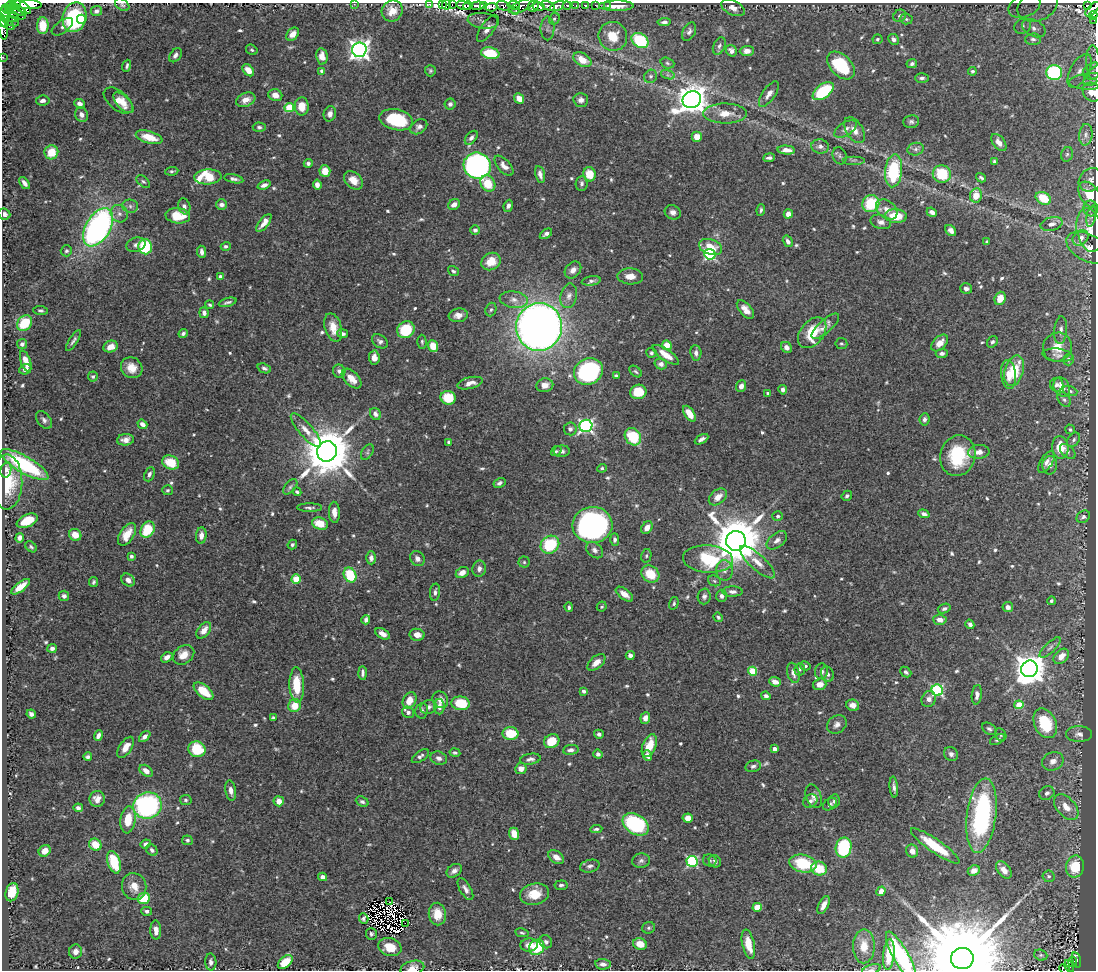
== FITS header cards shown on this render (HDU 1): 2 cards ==
NAXIS1  =                 1094
NAXIS2  =                  968

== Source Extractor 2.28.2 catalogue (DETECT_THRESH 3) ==
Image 1094 x 968 px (HDU 1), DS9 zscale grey, 1 PNG px = 1 image px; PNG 1098 x 972 px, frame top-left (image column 1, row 968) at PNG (2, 3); each listed source drawn as its Kron ellipse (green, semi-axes under 4 px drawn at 4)
Background 0.424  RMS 0.014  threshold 0.0409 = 3 sigma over >= 5 px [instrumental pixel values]
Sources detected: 677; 6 with non-positive FLUX_AUTO (blend fragments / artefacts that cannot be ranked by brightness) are neither listed nor drawn; of the other 671, the 500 brightest by FLUX_AUTO listed and drawn (171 fainter detections omitted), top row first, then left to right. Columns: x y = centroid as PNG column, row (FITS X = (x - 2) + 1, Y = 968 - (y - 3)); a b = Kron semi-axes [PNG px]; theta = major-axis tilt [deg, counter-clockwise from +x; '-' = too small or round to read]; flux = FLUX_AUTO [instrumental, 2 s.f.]
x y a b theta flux
15 3 5 3 - 170
28 4 14 5 -4 1200
354 4 2 2 - 38
430 4 3 3 - 22
442 4 2 2 - 7.4
122 5 8 5 -36 2
446 5 4 3 - 33
452 5 3 2 - 15
464 5 7 3 -13 180
483 5 4 3 - 190
514 5 6 3 -9 140
585 5 3 3 - 25
595 5 3 2 - 4.1
607 5 3 2 - 5
1087 5 3 2 - 15
10 6 5 4 - 210
468 6 4 4 - 200
478 6 7 4 3 640
503 6 7 4 -14 75
522 6 14 5 23 67
533 6 6 5 - 540
539 6 6 4 -10 510
548 6 7 3 -28 67
557 6 7 4 30 230
567 6 4 3 - 65
576 6 4 3 - 43
616 6 17 5 1 10
1024 6 17 11 23 12
1037 6 21 15 24 17
23 7 9 4 -36 790
491 7 6 4 5 240
733 8 12 7 -26 6.1
6 9 5 3 - 160
1092 9 9 4 45 320
18 10 9 4 -33 570
516 10 4 3 - 44
96 11 6 5 - 3.6
392 11 11 10 - 11
15 13 11 4 -25 410
1093 15 4 3 - 2
4 16 11 6 76 530
900 16 7 6 - 2.9
74 17 15 12 74 88
13 18 6 4 -25 120
81 19 4 4 - 9.2
554 19 6 5 - 1.8
906 19 6 5 - 1.8
1094 20 2 2 - 3.5
10 21 9 3 -22 170
483 21 15 7 -7 5.5
664 22 7 4 4 2.6
7 24 8 3 -29 140
3 26 13 4 -81 440
43 26 8 5 -89 18
1023 26 9 7 39 4.3
62 27 12 6 36 2.7
488 28 16 6 54 6.4
547 28 12 7 90 3.7
1034 28 12 8 -26 6.8
689 32 10 6 63 3.4
293 34 7 5 45 7
613 36 14 14 - 20
877 39 5 5 - 1.8
893 39 6 5 - 3.6
1033 39 8 5 1 2.6
640 41 9 7 -34 49
719 46 9 5 66 2.6
252 50 6 5 - 1.6
359 50 7 7 - 570
731 51 6 5 - 3.7
747 51 7 5 2 5
490 53 9 6 -10 32
175 55 8 5 53 3.3
322 56 8 5 -81 8.2
2 57 2 2 - 4.3
582 60 10 6 -32 15
667 63 7 5 -19 1.8
1093 63 17 7 -87 6.6
912 64 5 4 - 2.4
841 65 16 10 -45 49
127 66 6 3 71 2.1
248 70 7 5 -47 11
322 71 4 4 - 4.5
430 71 5 5 - 1.6
972 71 4 4 - 1.7
1080 71 18 9 61 12
1093 71 10 8 28 4.6
1054 72 8 7 - 110
668 75 7 4 -18 2
651 76 7 6 - 2.3
1094 76 13 7 46 4.5
922 78 7 4 2 2.4
1090 81 21 8 3 8.2
823 91 12 7 38 52
1092 92 10 8 -49 14
769 94 15 6 55 5.5
275 95 7 5 -22 8
519 98 5 4 - 9.7
246 100 10 6 21 7
581 100 7 7 - 3.9
692 100 9 8 - 1400
43 101 7 5 8 3.6
118 101 17 9 -39 13
123 103 13 6 -47 6.6
80 104 5 4 - 4.9
450 104 5 5 - 3
302 106 9 7 -87 15
289 107 4 4 - 37
725 113 22 10 0 14
330 114 8 6 75 4.5
81 115 7 6 - 4.7
396 120 17 10 -13 52
911 122 8 6 9 2.6
259 127 6 4 -1 1.8
419 127 9 6 35 3.9
845 129 12 6 31 4.9
854 130 14 8 -58 7.7
1086 135 11 6 83 4.1
149 137 13 6 -16 20
697 137 5 5 - 8.1
471 138 8 5 50 3
999 142 10 6 -52 6.7
820 146 9 7 -9 3.9
916 149 8 6 15 3.3
786 150 9 4 -3 7
51 152 7 7 - 21
1067 154 7 5 72 2.1
840 156 9 6 -70 2.6
769 158 6 3 7 2.8
854 160 11 2 0 1.7
994 161 4 3 - 1.8
308 163 4 4 - 2.1
477 166 13 13 - 280
504 166 12 6 -49 5.6
172 171 6 4 7 1.7
325 171 6 5 - 12
894 171 16 8 84 76
540 174 8 4 -77 4.9
589 174 7 6 - 20
942 174 9 8 - 39
208 177 13 7 3 42
981 178 5 3 - 1.9
234 179 10 4 -11 2.9
353 180 10 7 -42 11
1091 180 13 10 41 5.8
143 182 8 5 -43 1.9
24 183 7 4 -52 4.3
582 183 7 6 - 2.8
488 184 8 7 - 22
264 185 7 4 22 4
317 185 5 4 - 5.4
976 195 7 6 - 14
1089 195 14 9 -56 21
1043 198 8 6 -29 28
871 204 9 8 - 43
222 205 5 5 - 4.3
454 205 6 5 - 5.1
130 206 8 6 -4 3
184 206 8 6 -72 3.6
508 206 6 4 68 3.4
1091 208 8 7 - 2.9
887 209 12 8 -41 7.9
761 210 6 4 81 1.9
673 212 8 7 - 4.4
932 212 5 4 - 3.5
4 214 6 5 - 3.9
119 214 9 8 - 4.3
788 214 4 4 - 5.6
178 216 12 7 -5 19
896 216 11 7 -5 22
1091 216 11 4 78 2.6
881 222 10 7 -16 4.3
264 223 11 4 52 7.3
1052 224 11 6 13 5.3
98 227 21 12 59 270
475 230 5 4 - 2.7
951 230 6 4 -50 4.1
1089 230 22 12 -80 16
546 234 7 3 35 3.1
1081 238 9 7 41 6.2
788 241 6 4 -58 3.4
987 242 4 3 - 1.6
136 245 10 7 18 3.7
226 246 5 4 - 2.2
145 247 7 6 - 67
711 247 12 7 -19 17
1088 248 23 13 -28 14
66 251 5 5 - 1.8
202 252 6 3 -84 3.3
710 254 6 5 - 120
491 261 10 8 30 14
573 270 9 7 46 5.2
453 271 6 4 -36 2
220 276 4 4 - 1.7
630 276 13 8 -4 8.9
591 281 9 4 8 2.6
966 288 6 5 - 3.3
569 296 12 8 77 5.6
1000 298 7 5 69 13
514 300 14 8 -8 7.1
228 302 9 3 16 2.2
210 305 4 3 - 1.6
491 309 7 5 70 2.1
40 310 7 4 -5 1.9
745 310 11 6 -48 7.5
204 313 5 4 - 3.7
458 315 9 7 8 6.5
24 323 8 6 49 35
825 326 17 6 41 5.5
539 327 24 23 - 880
333 328 15 8 -74 12
406 330 9 8 - 34
1061 330 14 6 85 4.9
812 333 17 11 51 33
183 334 5 4 - 2.4
342 334 5 4 - 2.9
73 341 12 4 57 2.8
380 341 9 6 -33 3.2
422 342 7 4 -89 1.7
992 342 6 5 - 2.1
841 343 6 5 - 1.6
940 343 10 6 44 9.7
22 344 5 5 - 2.8
667 345 5 5 - 13
433 346 6 5 - 16
111 347 7 5 21 9.3
786 347 6 5 - 4.3
1057 347 15 14 - 16
651 353 5 5 - 1.8
696 353 8 5 -85 3.6
942 353 6 4 5 2.9
666 355 15 5 -35 12
1058 355 15 6 -6 4.5
374 358 7 5 -84 6.2
1068 359 6 5 - 2.8
26 361 11 5 -71 9.9
661 364 6 5 - 3.9
132 368 11 10 - 12
264 368 7 4 -20 2.6
25 369 6 5 - 3.2
339 371 6 6 - 2.9
636 371 7 4 -40 1.6
1014 371 16 9 74 32
588 372 15 12 28 150
1009 374 14 7 -84 11
93 376 5 5 - 1.8
616 376 4 3 - 1.8
352 379 12 7 -46 12
470 383 13 5 13 6.3
545 385 8 7 - 7
1057 385 7 6 - 3.7
741 386 6 5 - 5.5
1062 387 10 7 -63 11
783 390 5 4 - 3.2
1070 391 7 5 -20 2.1
638 392 8 7 - 25
768 393 3 3 - 1.9
448 398 7 7 - 24
1064 400 8 5 -50 2.4
375 414 6 5 - 3
689 414 9 5 -57 13
924 419 6 5 - 2.7
44 420 10 6 -52 3.2
142 424 5 4 - 4.5
586 426 6 6 - 210
570 429 6 6 - 2.9
1070 429 5 4 - 1.9
306 430 21 6 -49 9
633 437 9 7 -53 41
702 439 7 4 29 3.1
125 440 8 5 6 5.9
1074 440 8 5 53 2.4
449 442 4 4 - 2.4
1060 447 11 8 -84 19
327 451 10 10 - 5000
556 451 5 4 - 1.7
562 451 8 6 3 3.1
1068 451 9 5 -42 2.7
367 452 8 5 59 2
979 452 10 7 6 6.1
958 456 20 17 76 52
171 462 9 6 -23 22
1046 462 12 6 57 5
24 465 27 8 -30 95
1050 465 9 7 83 6.6
602 468 5 4 - 1.7
6 470 7 5 76 3.7
149 474 7 5 68 2.9
7 482 27 15 90 41
499 483 6 4 31 2.5
290 487 9 5 51 2.2
167 490 5 5 - 1.7
297 492 4 3 - 1.7
847 496 5 4 - 2
718 497 10 7 40 7.6
310 508 12 3 -1 2.3
334 512 10 5 -87 7.2
924 514 6 4 -19 4
778 516 5 5 - 2
1083 517 7 5 33 3.4
27 521 11 6 25 23
320 524 8 6 -17 17
592 525 20 18 3 300
647 528 7 5 57 7
148 530 9 6 59 33
127 534 12 7 58 13
75 535 6 5 - 11
201 535 8 5 86 5.1
20 538 5 4 - 4
615 539 6 4 -89 2.6
777 540 12 7 38 5.1
736 541 10 10 - 5500
292 545 5 4 - 2.1
550 545 10 8 39 52
31 547 6 4 -40 1.8
595 550 9 7 -43 3.8
131 556 4 4 - 2.4
646 556 7 5 77 1.6
371 558 6 5 - 4.3
417 559 8 6 -54 4.3
708 559 25 13 -4 60
524 562 5 5 - 1.6
757 562 22 7 -42 10
479 569 8 6 81 4.8
725 570 10 8 -88 5.3
462 573 7 5 28 6.7
650 574 10 8 -37 22
350 575 8 6 -64 39
296 579 5 4 - 32
128 580 7 5 -42 4.1
714 581 6 5 - 1.8
94 582 5 4 - 1.8
20 587 11 4 38 11
435 592 8 5 81 3
732 592 10 5 -1 4.1
624 594 10 5 -37 7.5
64 596 5 5 - 2.7
704 596 8 6 87 3.1
721 596 6 5 - 3.4
1051 601 4 4 - 1.6
674 603 6 4 74 1.6
569 607 4 3 - 1.9
602 607 5 4 - 1.8
1008 607 5 5 - 4.4
944 609 6 4 20 2.3
718 617 5 4 - 1.8
366 620 4 4 - 3.5
940 620 7 5 -5 6.3
970 624 5 4 - 3.6
204 630 9 6 52 8.3
383 634 8 5 -29 6.1
417 635 7 6 - 6.5
52 648 5 4 - 3.1
1050 648 13 5 44 3.4
183 655 11 9 35 10
630 655 4 4 - 3.8
1061 656 9 6 46 9.4
167 657 6 4 34 5.2
596 662 10 6 41 7.3
805 666 5 4 - 1.9
1029 669 8 8 - 1700
800 670 6 5 - 1.6
752 671 4 4 - 40
821 671 8 6 84 4.4
906 672 6 4 -43 2.3
363 673 7 3 -88 2.7
793 673 10 6 -77 5
828 674 8 6 -64 2.9
775 682 6 4 -21 7.2
820 684 7 5 18 10
297 685 17 7 -88 28
937 690 5 5 - 120
204 691 12 6 -39 23
584 691 4 3 - 2.7
977 695 10 5 83 4.8
766 696 5 4 - 2.8
929 699 8 7 - 4.4
409 700 8 6 62 14
440 700 9 7 -56 6.2
460 703 9 6 -6 31
853 705 6 5 - 6.5
1019 705 4 4 - 37
295 706 6 6 - 15
429 707 8 7 - 3.7
439 707 7 5 -90 4.7
422 711 8 6 82 3.3
408 712 6 5 - 3.9
31 714 5 4 - 3.1
273 717 4 3 - 1.6
645 718 6 5 - 5.9
1045 723 15 10 -64 42
837 724 10 8 34 4.9
989 729 8 5 -31 2.4
510 734 8 6 -3 28
599 734 5 4 - 2.7
1079 734 13 8 1 4.7
1001 735 7 5 -56 1.7
98 736 5 4 - 4.2
145 737 7 4 43 3.9
997 739 8 4 28 2.1
552 741 8 6 28 20
649 746 12 6 67 19
126 747 12 6 56 9.3
197 749 9 7 -21 37
774 749 4 3 - 6.3
571 750 8 5 7 3.6
455 753 5 4 - 1.9
598 754 5 4 - 3.1
951 754 7 6 - 3.4
647 755 5 4 - 4.8
420 756 10 5 34 2.9
88 757 4 4 - 2.4
439 758 8 6 -18 4
530 759 10 5 8 3.5
1053 761 11 9 22 6
753 766 8 5 13 2.8
521 769 5 5 - 7.2
146 771 7 5 -37 7.1
894 787 10 3 -85 3.1
231 791 10 5 -80 5.1
1047 793 8 6 30 3.4
814 796 12 7 -69 5.5
97 799 8 7 - 7.5
186 800 6 5 - 2
279 801 5 5 - 8.9
810 801 7 6 - 3.1
834 801 7 5 77 2.5
362 802 6 5 - 2.2
830 804 8 5 38 2.1
147 805 14 13 - 160
1066 807 15 9 -48 11
78 808 5 4 - 3
981 816 37 14 83 160
688 818 5 4 - 9.1
128 820 13 7 83 20
636 824 14 9 -33 99
596 829 6 4 6 2
514 834 6 5 - 11
187 840 5 5 - 2.3
146 844 5 4 - 3.3
95 845 6 5 - 18
935 846 29 6 -35 36
844 847 10 8 79 71
152 850 6 5 - 2.6
45 851 6 5 - 6.9
912 851 7 6 - 6.3
556 857 9 6 -35 6.6
710 860 7 6 - 1.9
641 861 9 7 5 2.9
692 861 5 5 - 97
715 861 6 5 - 2.6
114 862 11 6 -73 32
803 864 14 9 -12 51
590 866 10 6 15 3
1075 867 11 9 79 28
819 869 8 7 - 25
1004 870 10 6 -53 7.1
454 871 8 6 36 4.1
974 871 6 5 - 5.7
1049 876 6 6 - 2.3
323 877 4 4 - 5
561 885 6 5 - 2.2
134 887 13 12 - 11
465 889 12 5 -59 4.4
881 891 5 4 - 8
12 892 9 6 75 21
534 894 14 10 13 16
144 898 6 5 - 27
390 902 3 2 - 4.3
824 905 10 5 63 6.9
757 907 4 4 - 28
147 911 5 4 - 2.6
437 914 11 8 -81 15
364 919 5 4 - 2.6
405 923 2 2 - 1.9
649 928 6 6 - 2.1
156 930 9 5 -88 7.3
522 933 7 4 -12 1.6
371 934 6 5 - 2.2
546 942 7 6 - 2.6
640 944 7 5 -20 12
748 944 15 6 -77 16
529 945 9 6 6 7.4
864 946 17 11 90 13
390 947 12 9 -17 19
537 947 8 7 - 36
75 952 7 6 - 5
889 954 15 5 84 18
1041 955 7 5 -19 1.9
901 956 28 7 -61 92
962 958 11 10 - 27000
1076 960 8 4 -76 28
211 962 8 5 -88 3.1
285 962 8 5 41 21
1073 962 5 3 - 4.6
603 964 8 5 -6 4.3
1069 966 6 3 -59 17
412 968 12 7 16 8.8
871 969 9 5 17 2.4
1065 969 5 3 - 13
At the frame edge (FLAGS 8, measured only in part): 24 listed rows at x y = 15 3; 28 4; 354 4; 430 4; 442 4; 122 5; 446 5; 452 5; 1092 9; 1093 15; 4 16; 1094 20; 3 26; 2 57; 1093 63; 1094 76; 1090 81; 1092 92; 4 214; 901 956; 962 958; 412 968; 871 969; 1065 969
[171 fainter detections neither listed nor drawn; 6 non-positive-flux detections neither listed nor drawn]